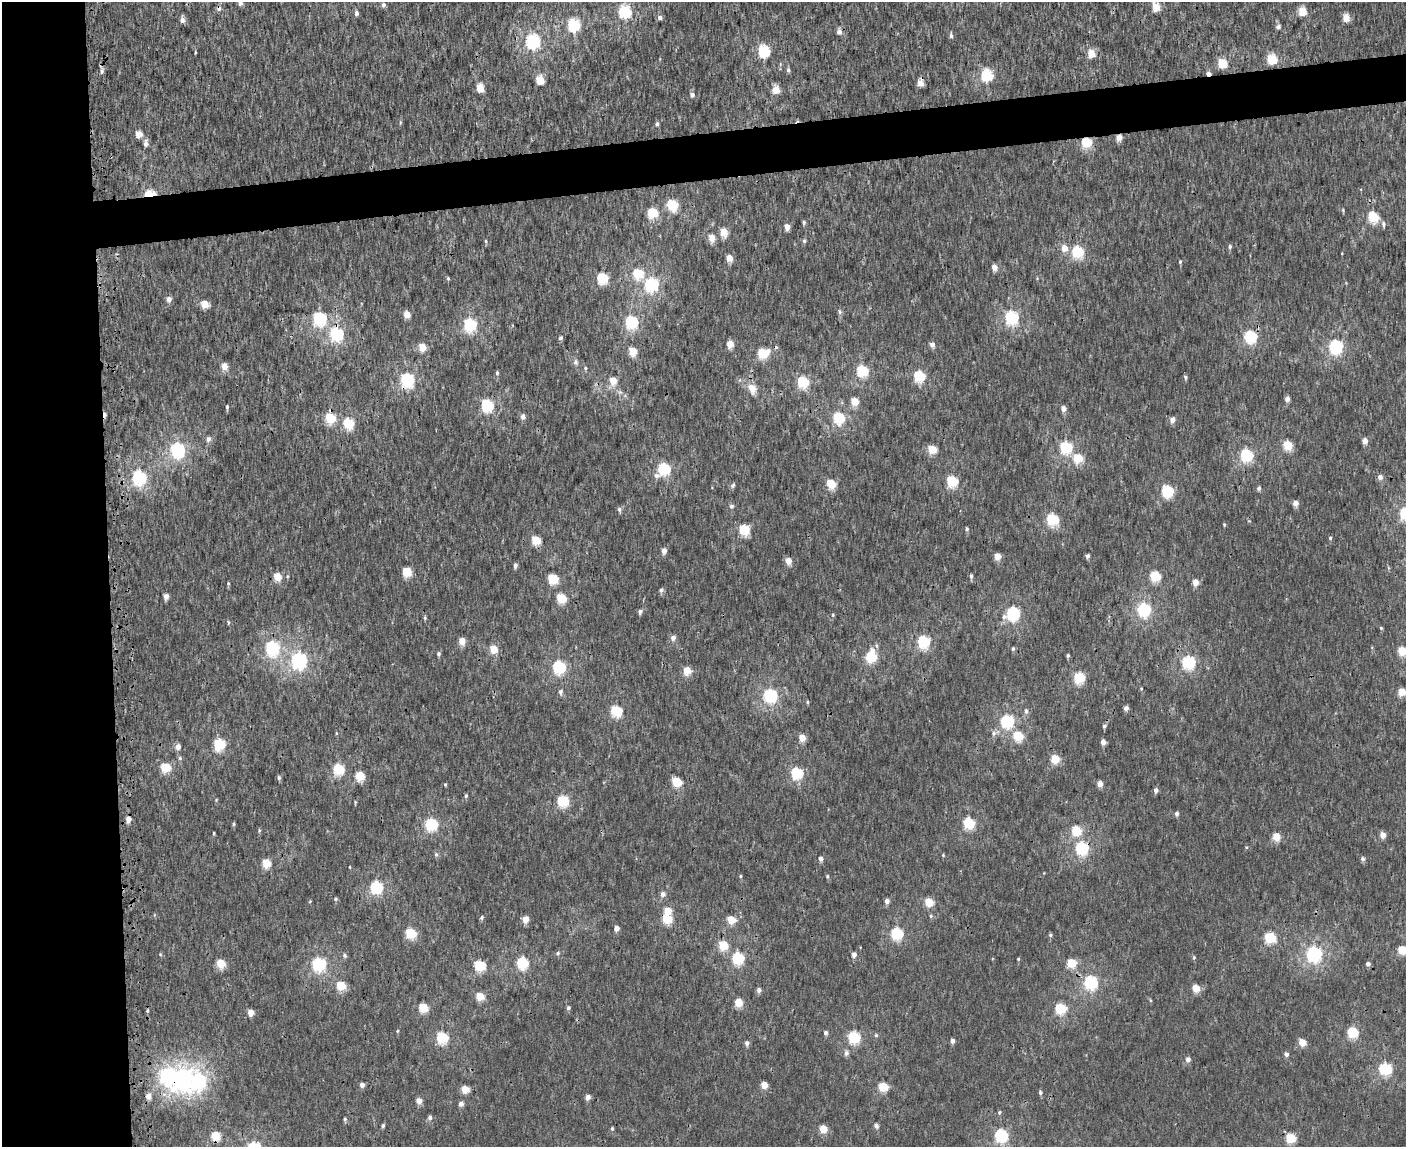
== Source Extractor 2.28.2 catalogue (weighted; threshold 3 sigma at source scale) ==
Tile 7 of 3 x 4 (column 1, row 3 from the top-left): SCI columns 150-1553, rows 1153-2297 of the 4468 x 4596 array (HDU 1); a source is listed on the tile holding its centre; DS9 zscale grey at full resolution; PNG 1408 x 1149 px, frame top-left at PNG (2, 2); no overlay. Shown black and unused: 11% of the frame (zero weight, under 3 of 4 exposures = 6% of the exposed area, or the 3 px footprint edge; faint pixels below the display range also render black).
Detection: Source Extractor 2.28.2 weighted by HDU 2 'WHT'; one run over the whole footprint, this tile lists its part. Background 2.24e-04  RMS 0.0014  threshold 0.0064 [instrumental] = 3 sigma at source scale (4.5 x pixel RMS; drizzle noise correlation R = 1.50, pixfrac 1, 0.0396/0.0396 arcsec/px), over >= 5 px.
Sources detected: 290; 5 cosmic-ray / hot-pixel residue — not listed; the other 285 listed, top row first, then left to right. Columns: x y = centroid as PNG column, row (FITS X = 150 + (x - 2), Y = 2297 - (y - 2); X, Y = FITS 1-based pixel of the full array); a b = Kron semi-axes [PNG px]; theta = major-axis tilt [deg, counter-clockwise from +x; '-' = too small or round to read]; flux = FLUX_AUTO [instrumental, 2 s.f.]
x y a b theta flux
240 3 5 4 - 0.62
383 5 5 5 - 0.55
1156 7 5 5 - 4
625 12 6 6 - 19
1302 12 5 5 - 4.5
356 13 5 4 - 0.51
660 17 5 5 - 0.55
1346 18 5 4 - 2.6
182 20 7 5 -88 0.66
574 25 6 6 - 19
1278 27 6 5 - 0.45
839 32 5 5 - 0.82
951 35 6 4 -84 0.4
533 42 6 6 - 29
764 51 6 5 - 15
195 52 4 2 - 0.14
1091 54 5 5 - 3.1
1272 59 5 5 - 8.5
1222 63 5 5 - 6.2
788 70 6 5 - 0.32
102 71 7 5 62 0.44
987 76 6 5 - 17
540 80 5 5 - 4
480 88 5 5 - 3.6
776 90 5 5 - 2.6
692 95 5 5 - 0.64
657 124 4 4 - 0.39
138 134 5 4 - 2.2
1119 138 5 4 - 1.5
1086 142 5 5 - 9.2
146 144 8 5 -88 0.67
150 194 12 7 6 2.8
672 205 6 5 - 11
1343 210 5 4 - 0.17
653 213 6 5 - 8.4
1373 217 6 5 - 11
804 222 5 4 - 0.25
1383 224 8 6 -78 0.46
787 227 4 4 - 1.6
724 232 5 5 - 3.7
712 238 5 5 - 2
486 241 5 3 - 0.17
804 241 6 5 - 0.26
1230 247 5 4 - 0.32
1064 248 5 5 - 1.9
1078 252 6 5 - 14
729 258 5 4 - 1.9
1180 262 5 4 - 0.2
994 267 4 4 - 1.5
638 274 6 5 - 8.6
448 278 5 4 - 0.21
602 278 5 5 - 12
651 285 6 6 - 26
169 299 5 5 - 0.87
205 304 5 5 - 3.1
839 312 7 5 -59 0.29
407 315 5 4 - 2.3
1012 318 6 6 - 25
320 319 6 6 - 24
631 322 6 6 - 20
470 325 6 6 - 20
337 334 6 6 - 22
1251 337 6 6 - 18
561 338 4 4 - 0.32
730 344 5 4 - 2.6
932 345 4 4 - 0.9
422 347 5 5 - 3
1336 347 6 6 - 27
633 351 5 5 - 3.6
763 353 6 5 - 8.8
576 362 8 6 81 0.39
224 367 5 4 - 2
585 368 5 4 - 0.23
862 371 5 5 - 15
497 373 5 4 - 0.22
919 376 6 5 - 11
1185 377 5 4 - 0.27
408 380 6 6 - 24
613 381 5 5 - 2.5
803 382 6 5 - 14
752 389 11 8 -65 1.6
1287 399 5 4 - 0.79
855 402 5 5 - 3.6
487 405 6 6 - 17
227 407 5 3 - 0.26
1063 409 5 5 - 0.93
523 417 5 5 - 0.73
330 418 6 5 - 7.8
839 418 6 5 - 15
1172 420 5 4 - 1.1
348 423 6 5 - 9.9
208 439 6 6 - 0.56
1365 441 4 4 - 1.3
1288 446 5 5 - 6.5
1066 448 6 6 - 17
178 450 6 6 - 31
932 450 5 5 - 5.2
1247 456 6 5 - 20
1078 458 5 5 - 6.1
664 469 7 6 - 17
139 477 6 6 - 27
1380 477 5 5 - 0.64
952 481 6 5 - 11
831 484 5 5 - 6.2
733 485 6 5 - 0.33
1259 488 5 4 - 0.44
1167 491 6 5 - 16
1295 503 5 4 - 1.2
731 506 5 5 - 0.39
619 509 6 5 - 0.41
1405 514 6 6 - 19
1053 520 6 5 - 17
1224 525 4 3 - 0.16
967 529 5 4 - 0.24
744 530 5 5 - 9.5
1330 538 4 4 - 0.19
536 540 5 5 - 5.2
664 551 5 4 - 1
1087 556 4 3 - 0.48
997 557 5 4 - 2.7
788 561 5 4 - 1.8
515 565 5 4 - 0.51
407 572 5 5 - 5.6
971 576 5 4 - 0.37
1155 576 5 5 - 8.5
277 577 5 5 - 3.6
553 579 5 5 - 8.4
228 583 5 4 - 0.18
1195 583 5 4 - 1.8
661 590 6 5 - 0.39
166 596 5 4 - 0.98
561 598 5 5 - 7
1144 610 6 6 - 26
640 612 5 5 - 0.44
1013 614 6 6 - 24
833 615 4 4 - 0.16
425 618 6 4 72 0.2
228 622 6 3 83 0.17
1381 628 4 4 - 0.17
673 638 5 5 - 0.74
462 641 5 4 - 2.3
924 642 6 5 - 18
272 648 6 6 - 28
494 649 5 5 - 3.7
1013 649 5 4 - 0.29
1402 651 5 5 - 6.5
439 654 5 4 - 0.31
1068 655 4 3 - 0.23
871 657 7 5 82 11
299 661 7 6 - 42
1188 662 6 6 - 24
559 667 6 6 - 22
687 671 5 5 - 3.7
1079 678 5 5 - 12
1141 688 4 3 - 0.11
560 692 7 5 -87 0.44
1402 692 5 5 - 3.9
770 696 6 6 - 28
807 702 4 4 - 0.16
1126 708 5 4 - 0.58
617 711 6 5 - 12
1026 711 7 5 -84 0.4
1007 722 6 6 - 21
1104 726 5 4 - 0.33
336 733 5 3 - 0.12
994 733 8 7 - 0.47
1018 736 6 5 - 6.7
802 738 5 4 - 2.2
1103 742 4 4 - 1.1
219 745 6 5 - 15
178 747 6 5 - 0.92
180 758 5 5 - 0.25
1055 759 5 5 - 5.7
166 768 5 5 - 7.1
338 769 6 5 - 11
797 773 6 5 - 15
360 776 6 5 - 5
279 778 6 5 - 0.31
677 782 5 5 - 7.3
1100 784 4 4 - 1.3
445 785 4 3 - 0.16
1156 790 5 4 - 0.61
466 796 5 4 - 0.25
216 800 4 3 - 0.12
563 801 6 5 - 13
355 802 4 3 - 0.14
1177 814 5 5 - 0.41
128 819 5 4 - 1.3
969 823 6 5 - 13
234 824 5 4 - 0.18
432 825 6 6 - 19
259 830 5 4 - 0.19
1076 831 6 5 - 6.7
214 833 4 2 - 0.14
1383 835 5 4 - 1.5
1276 837 5 5 - 3.5
1082 848 6 6 - 22
436 854 7 5 -75 0.29
943 855 4 4 - 0.13
821 859 5 4 - 0.65
1363 859 5 4 - 0.41
267 863 5 5 - 4.4
350 867 3 2 - 0.091
740 876 4 4 - 0.17
827 876 5 4 - 0.2
376 887 6 6 - 19
663 894 5 5 - 0.76
335 899 5 4 - 0.21
310 901 4 3 - 0.12
887 901 4 4 - 0.88
929 903 5 5 - 4.8
667 911 5 5 - 3.3
931 916 6 5 - 0.24
482 917 5 4 - 0.27
526 919 5 5 - 1.8
667 919 5 5 - 7.4
731 920 5 5 - 3.7
616 928 4 4 - 0.98
411 933 5 5 - 9
897 934 6 6 - 16
1050 935 5 4 - 0.22
1270 938 6 5 - 12
723 946 5 5 - 6
1402 950 5 5 - 6.1
558 953 5 5 - 0.3
160 954 5 4 - 0.16
1314 954 6 6 - 41
854 955 5 4 - 0.87
345 956 6 5 - 0.32
738 958 6 5 - 15
1194 958 6 4 89 0.2
1018 959 4 3 - 0.14
522 963 6 5 - 15
1072 963 5 5 - 5.5
221 964 5 5 - 4.8
1368 964 4 4 - 0.52
319 965 6 6 - 26
480 966 6 5 - 11
1091 983 6 6 - 24
341 986 5 5 - 6
1196 988 5 5 - 3.5
759 990 5 5 - 0.5
480 996 5 5 - 4.4
1150 1000 5 3 - 0.16
739 1003 5 5 - 3.9
423 1008 5 5 - 6.6
568 1008 5 4 - 0.33
1060 1009 5 5 - 13
147 1011 5 3 - 0.21
251 1013 5 4 - 1.9
398 1031 5 3 - 0.14
1353 1032 5 5 - 12
826 1033 4 4 - 0.51
876 1035 5 4 - 0.2
854 1037 6 6 - 16
442 1038 6 5 - 14
952 1041 4 4 - 0.61
1302 1042 5 5 - 2.5
747 1043 5 5 - 0.57
846 1053 6 6 - 0.55
1286 1054 5 4 - 0.6
1188 1059 5 5 - 0.71
1385 1069 6 5 - 21
167 1076 8 7 - 26
183 1079 9 7 74 78
199 1081 9 7 79 28
362 1085 4 4 - 0.72
764 1085 5 4 - 2.4
883 1087 5 5 - 6.1
465 1090 5 5 - 3.1
1040 1093 5 5 - 0.3
148 1096 5 5 - 1.1
588 1097 5 4 - 0.99
419 1101 4 4 - 1.5
461 1104 5 4 - 0.75
999 1112 6 5 - 0.23
430 1118 6 5 - 0.46
345 1119 4 4 - 0.23
383 1126 4 3 - 0.31
876 1126 5 5 - 0.52
612 1128 5 4 - 0.21
823 1129 5 5 - 3.8
1001 1135 6 6 - 21
216 1136 5 5 - 5.8
1290 1138 5 5 - 8.1
Overlapping masked pixels (flux is a lower limit): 11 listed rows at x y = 1119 138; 1086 142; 150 194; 337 334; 1251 337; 408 380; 330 418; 1082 848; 167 1076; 183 1079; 216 1136
Isophote crosses this tile's border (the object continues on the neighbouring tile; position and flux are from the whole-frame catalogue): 4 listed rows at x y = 240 3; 1405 514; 1402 651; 1402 950